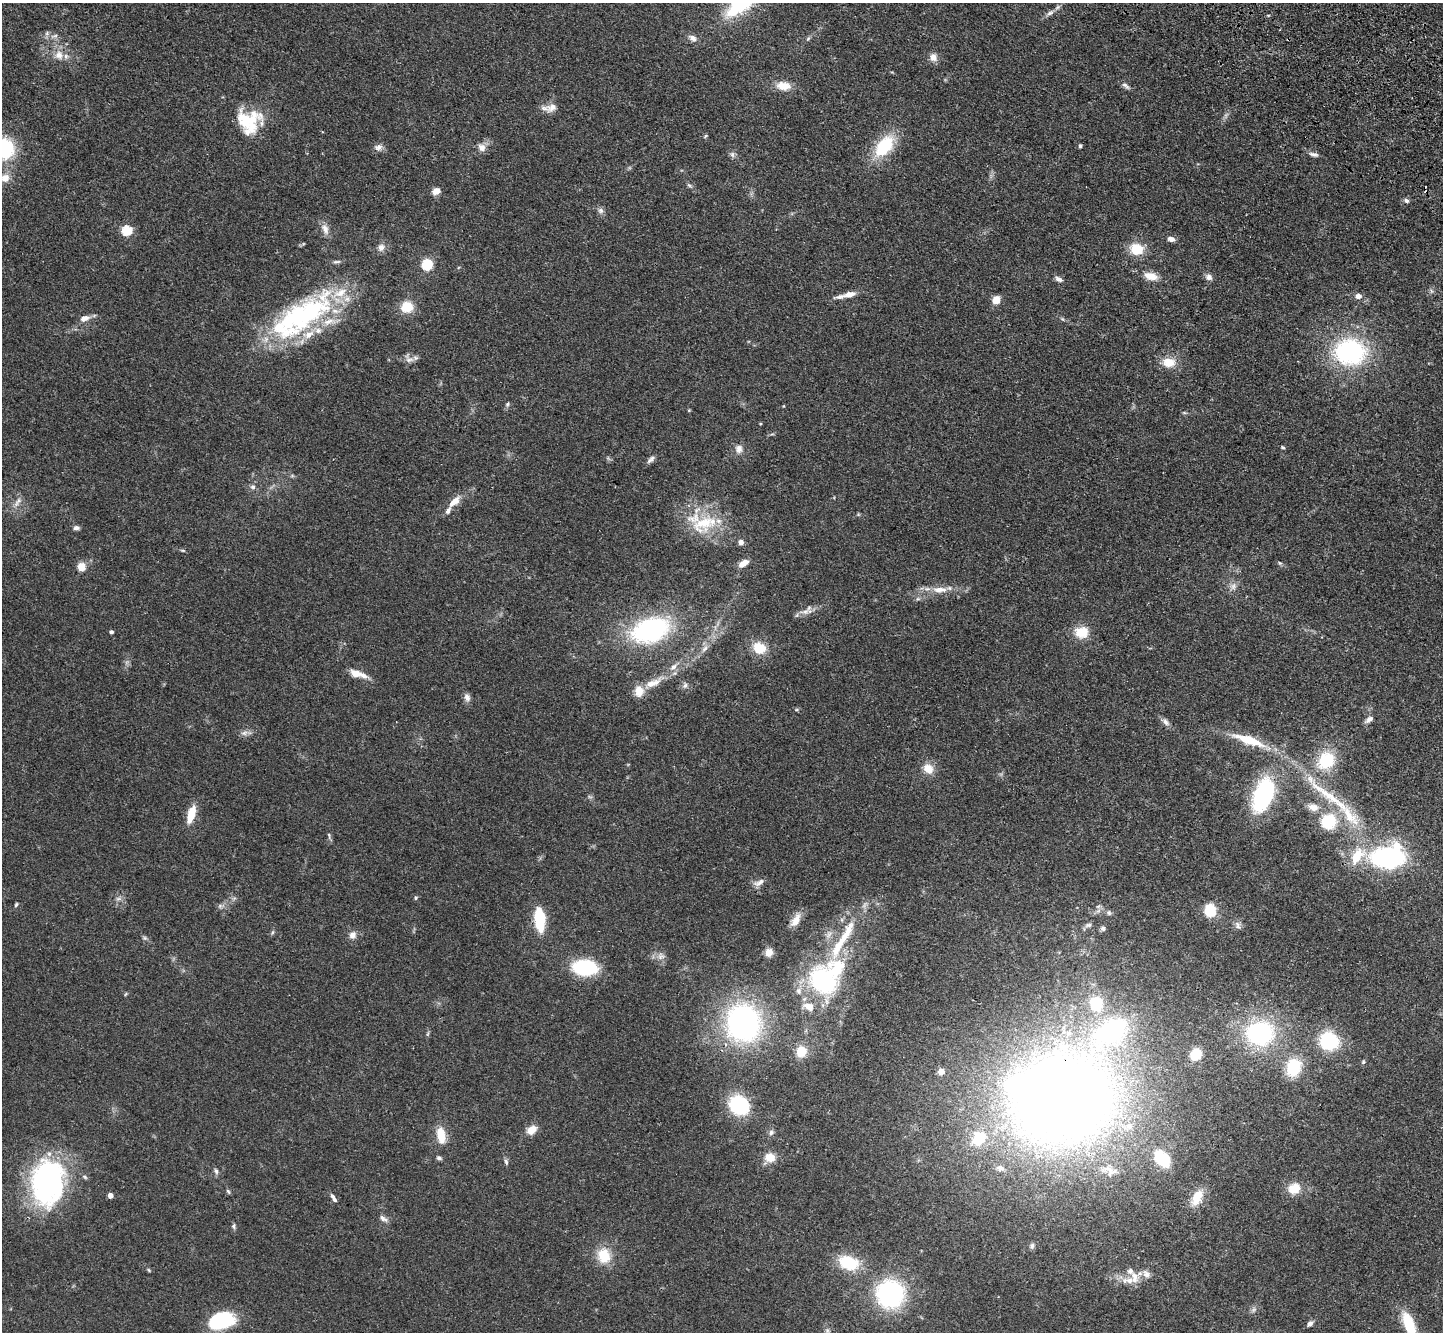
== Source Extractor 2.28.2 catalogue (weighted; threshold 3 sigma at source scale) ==
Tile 10 of 4 x 4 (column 2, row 3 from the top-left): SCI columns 1511-2951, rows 1721-3050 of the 5902 x 5965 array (HDU 1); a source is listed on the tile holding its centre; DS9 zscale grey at full resolution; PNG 1445 x 1334 px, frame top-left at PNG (2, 3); no overlay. Shown black and unused: <1% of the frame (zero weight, under 3 of 4 exposures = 6% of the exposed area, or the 3 px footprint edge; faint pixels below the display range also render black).
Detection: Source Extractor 2.28.2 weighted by HDU 2 'WHT'; one run over the whole footprint, this tile lists its part. Background 0.0897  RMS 0.0062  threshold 0.0279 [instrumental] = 3 sigma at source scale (4.5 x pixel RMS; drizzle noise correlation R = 1.50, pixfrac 1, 0.05/0.05 arcsec/px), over >= 5 px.
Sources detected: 179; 5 inside a brighter object's white glare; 1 cosmic-ray / hot-pixel residue — not listed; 20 inside a brighter listed object's ellipse — not listed separately; the other 153 listed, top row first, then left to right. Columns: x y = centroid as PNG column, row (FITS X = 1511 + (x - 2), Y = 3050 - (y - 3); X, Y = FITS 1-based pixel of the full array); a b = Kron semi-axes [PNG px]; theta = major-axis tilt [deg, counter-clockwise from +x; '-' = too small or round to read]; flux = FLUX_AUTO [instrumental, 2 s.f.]
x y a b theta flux
1058 7 7 4 70 1.2
1050 13 11 5 19 2.3
54 36 12 4 19 2.2
692 38 12 7 -34 3
808 38 7 5 67 1.1
59 55 14 12 -58 7.1
933 57 11 9 -75 4.2
1125 85 12 5 -46 2.1
783 86 15 9 -6 9.6
552 107 17 11 25 5.5
253 119 30 21 35 21
705 136 7 3 53 0.71
884 146 25 14 51 34
1080 146 4 4 - 1.3
378 147 12 8 4 3.1
482 147 10 9 - 4.1
3 149 22 21 - 45
1314 154 13 5 -14 2.4
732 155 8 6 -89 1.8
5 178 12 10 40 6.1
689 185 7 4 -44 1.2
436 191 8 6 19 5.5
1407 201 7 5 -40 1.6
601 210 9 7 -46 2.2
325 229 16 8 -70 4.5
127 231 5 5 - 47
1171 239 9 6 -7 2.7
381 247 11 9 56 3.5
1137 249 15 12 -12 15
336 262 12 4 4 1.5
427 265 5 5 - 61
1151 276 18 10 -13 7.4
1209 277 8 7 - 3
1059 279 10 6 -28 2.3
1431 291 7 4 -71 1.1
849 294 12 6 12 5.2
1358 296 7 6 - 3.5
996 300 5 5 - 23
407 307 13 12 - 13
301 316 91 33 34 120
84 318 12 7 18 4.2
1350 352 29 23 -2 94
409 359 16 10 -48 3.8
1169 362 18 13 -5 9.5
507 404 8 5 69 1.2
689 410 5 3 - 0.53
1184 413 6 4 -1 0.78
1283 447 5 4 - 0.81
739 449 12 10 -78 4
651 459 13 6 41 2.3
292 476 6 4 18 0.85
253 487 7 6 - 1.9
18 502 17 6 53 3.6
454 502 19 8 44 7.2
704 524 41 24 22 32
76 528 8 5 2 1.9
741 542 5 5 - 4.1
183 550 7 3 -9 0.85
743 563 13 7 31 5
1280 563 6 4 -43 0.82
81 567 5 5 - 25
1233 586 10 8 67 3.2
940 590 22 9 -2 8.1
918 599 6 4 -17 1.1
805 611 15 7 12 4.5
650 630 33 20 18 110
111 632 5 4 - 1
1081 632 16 14 -4 12
759 648 17 14 -24 13
704 649 11 7 50 3.3
673 667 13 7 45 4
356 674 17 9 -22 6.6
653 683 23 9 21 9.7
685 685 9 7 79 2.1
467 698 10 7 -72 3.1
796 710 5 3 - 0.75
1369 719 12 6 35 2.6
1165 722 12 7 -47 2.7
244 733 10 6 10 2.6
1249 740 25 7 -19 27
1326 760 20 17 54 27
928 769 15 12 -45 7.6
1326 794 71 11 -36 32
1264 795 42 23 74 66
1313 807 16 10 -14 6
191 814 18 7 73 13
1329 821 17 16 - 26
329 835 10 4 -82 1.3
1357 856 17 10 53 18
1388 857 29 17 0 97
759 883 17 8 24 3.7
416 898 5 4 - 0.89
118 899 9 4 -8 1.6
16 905 6 4 63 0.89
220 906 6 6 - 1.6
1210 910 10 9 - 23
1098 911 7 4 19 1.7
1109 913 8 6 -60 1.4
540 919 18 8 -85 37
796 920 20 9 58 6.1
1088 925 9 6 21 2.1
1238 925 13 7 -63 2.5
1103 928 7 6 - 1.8
273 932 6 4 70 0.9
352 935 10 9 - 3.9
845 935 50 11 61 24
145 938 6 5 - 1.2
769 952 9 8 - 5.2
661 956 12 10 8 4.1
585 968 20 13 -4 49
823 980 34 29 -50 78
126 994 6 3 69 0.64
1096 1004 13 12 - 22
808 1007 17 11 -20 7.8
743 1023 31 27 -81 170
428 1033 6 4 71 0.87
1260 1033 26 22 4 79
1329 1041 22 19 -26 35
801 1051 11 10 - 13
1196 1054 9 7 56 18
1363 1062 6 5 - 0.96
1294 1067 15 12 73 33
941 1071 5 5 - 9.8
1062 1099 100 84 18 890
739 1105 16 14 -38 50
531 1130 12 9 39 6.8
771 1132 8 6 73 1.8
441 1135 19 10 -80 12
770 1157 9 8 - 10
439 1158 7 5 -17 1.4
1162 1159 15 10 -48 37
506 1162 9 5 -77 1.4
216 1171 8 5 -74 1.7
1110 1171 21 12 -29 6.6
48 1182 50 36 85 130
1294 1188 13 11 34 11
228 1191 7 4 -62 0.99
110 1196 4 4 - 5.5
333 1196 8 5 -59 1.7
1197 1198 21 12 62 12
383 1218 12 6 -34 2.6
233 1226 8 5 90 1.3
1032 1246 7 6 - 1.6
604 1256 17 14 -73 16
849 1263 20 14 -17 28
149 1270 6 4 -60 0.68
1130 1271 11 8 -44 3.6
1129 1280 23 9 2 9
890 1294 25 24 - 94
222 1321 26 15 19 40
1310 1324 7 5 48 2.2
1409 1324 27 11 -67 25
827 1331 7 6 - 1.5
Overlapping masked pixels (flux is a lower limit): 1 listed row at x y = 1062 1099
Isophote crosses this tile's border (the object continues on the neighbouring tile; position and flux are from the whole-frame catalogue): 2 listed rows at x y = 3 149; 1409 1324